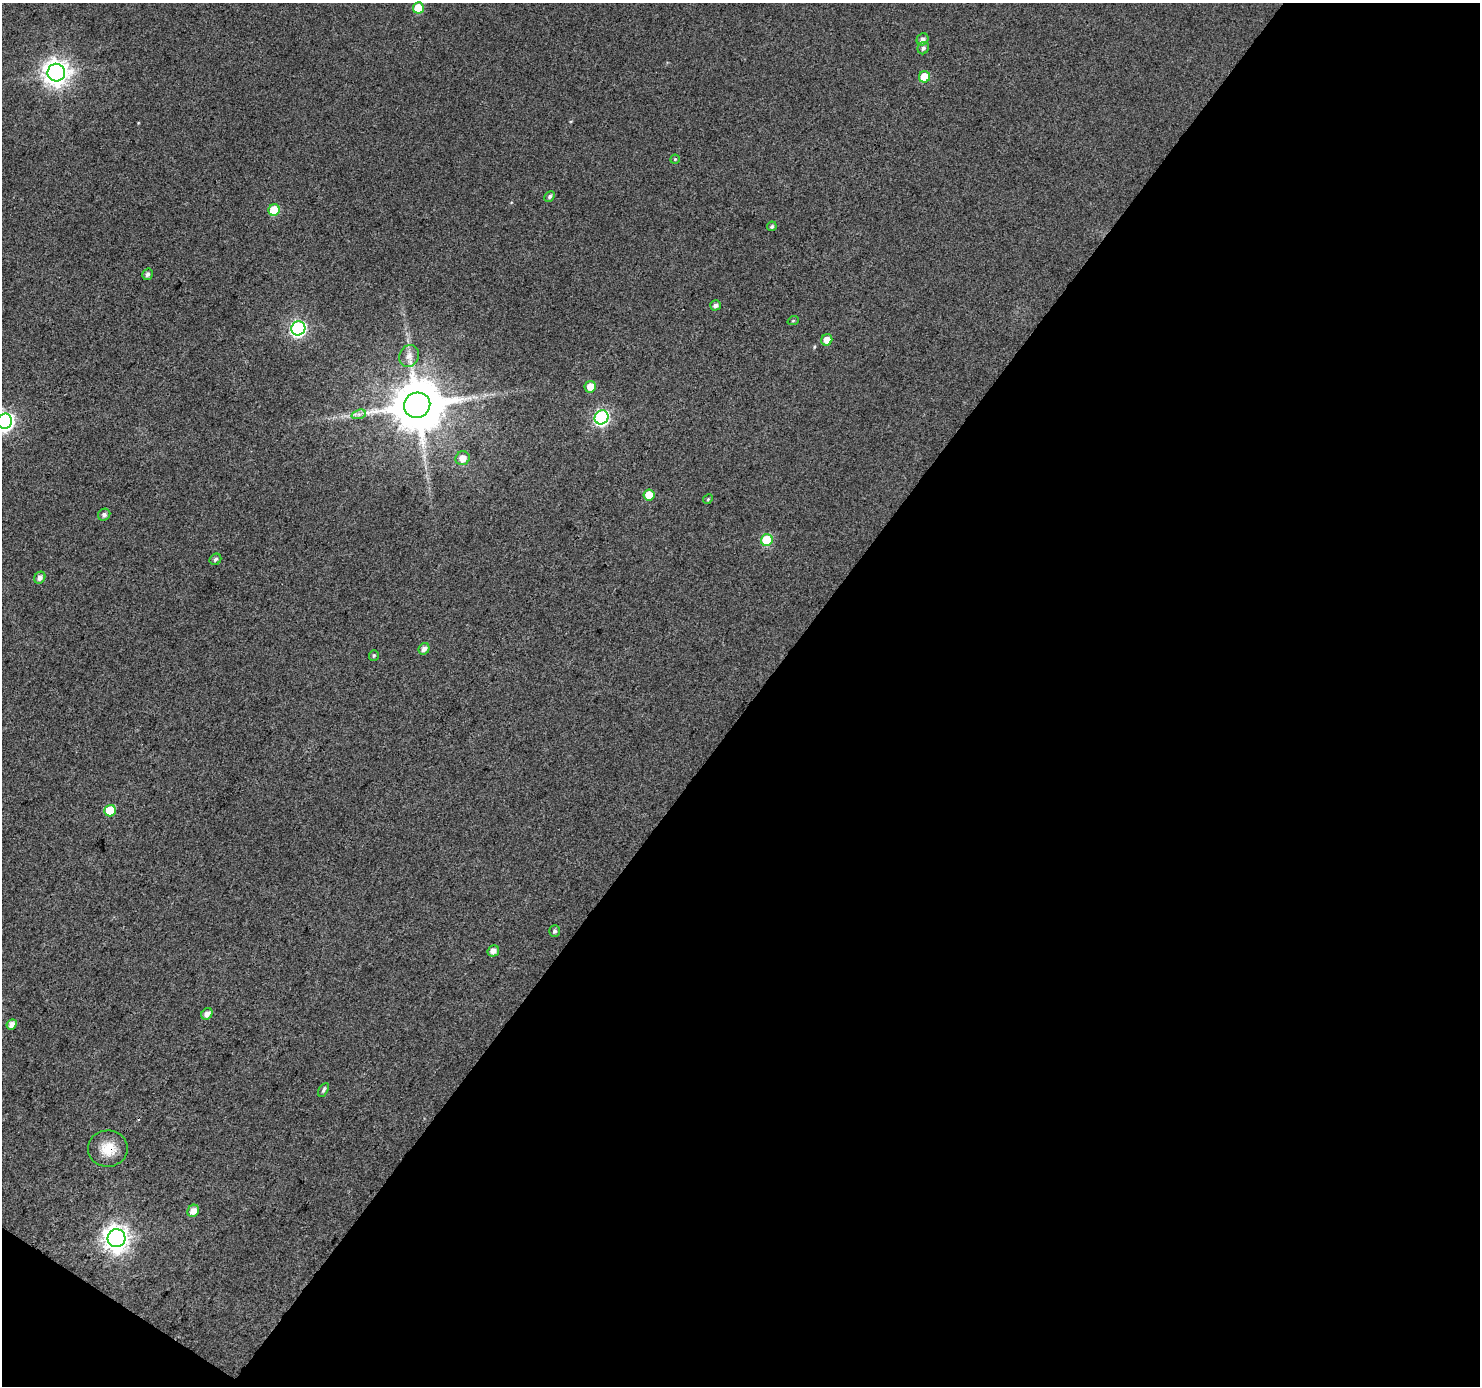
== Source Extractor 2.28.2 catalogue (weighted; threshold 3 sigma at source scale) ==
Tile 4 of 2 x 2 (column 2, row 2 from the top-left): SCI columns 1480-2957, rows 116-1499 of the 2958 x 2982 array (HDU 1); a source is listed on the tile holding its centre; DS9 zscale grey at full resolution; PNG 1482 x 1388 px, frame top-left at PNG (2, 3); each listed source drawn as its Kron ellipse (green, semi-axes under 4 px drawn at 4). Shown black and unused: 50% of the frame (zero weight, under 3 of 4 exposures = <1% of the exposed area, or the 3 px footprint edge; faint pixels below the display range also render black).
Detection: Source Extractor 2.28.2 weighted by HDU 2 'WHT'; one run over the whole footprint, this tile lists its part. Background 0.0746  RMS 0.012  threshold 0.0534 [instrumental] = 3 sigma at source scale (4.5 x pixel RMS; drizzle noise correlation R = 1.50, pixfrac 1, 0.0396/0.0396 arcsec/px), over >= 5 px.
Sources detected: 38; all 38 listed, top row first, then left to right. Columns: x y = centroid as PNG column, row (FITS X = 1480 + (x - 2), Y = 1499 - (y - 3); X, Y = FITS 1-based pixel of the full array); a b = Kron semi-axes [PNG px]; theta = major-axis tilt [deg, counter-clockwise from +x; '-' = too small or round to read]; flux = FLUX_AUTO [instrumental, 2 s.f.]
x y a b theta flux
418 8 5 5 - 30
923 39 6 5 - 5.6
923 48 6 5 - 3.2
56 73 9 8 - 1100
924 77 6 5 - 22
675 159 4 4 - 1.3
550 196 6 4 46 2.7
274 210 6 5 - 42
772 226 5 4 - 2.2
147 274 6 5 - 3.2
716 305 5 5 - 4.3
793 321 6 3 20 1.3
298 328 7 7 - 270
827 340 6 5 - 12
409 356 11 9 68 9.5
590 387 6 5 - 12
417 405 13 12 - 7500
359 414 7 4 18 3.5
602 417 7 6 - 230
5 421 7 7 - 400
463 458 7 7 - 12
649 495 5 5 - 18
708 499 5 4 - 1.4
104 515 6 5 - 3.7
767 540 6 5 - 54
215 559 6 5 - 2.8
40 578 6 5 - 5.5
424 649 6 5 - 5.4
374 655 5 5 - 1.9
110 811 6 5 - 42
555 931 6 5 - 2.7
493 951 6 5 - 7.2
207 1014 6 5 - 7.1
12 1024 5 4 - 8
324 1090 7 4 59 2.5
108 1149 20 18 4 24
193 1211 6 5 - 11
116 1238 9 9 - 1000
Overlapping masked pixels (flux is a lower limit): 1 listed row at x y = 108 1149
Isophote crosses this tile's border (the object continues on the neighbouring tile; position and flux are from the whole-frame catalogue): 1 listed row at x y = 5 421